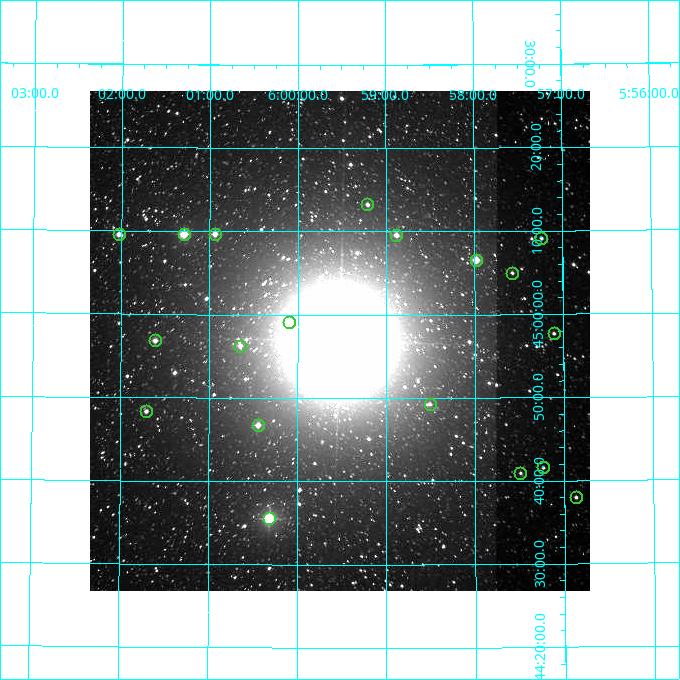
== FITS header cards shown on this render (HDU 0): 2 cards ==
NAXIS1  =                  500
NAXIS2  =                  500

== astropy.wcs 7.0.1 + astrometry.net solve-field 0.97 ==
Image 500 x 500 px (HDU 0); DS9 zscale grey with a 90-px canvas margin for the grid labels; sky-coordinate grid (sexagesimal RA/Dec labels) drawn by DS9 from the SOLVED WCS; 19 Tycho-2 reference stars matched to detected sources circled (green)
Header WCS: none
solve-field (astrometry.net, Tycho-2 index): SOLVED blind (the file carries no WCS)
Solved WCS: RA---TAN-SIP/DEC--TAN-SIP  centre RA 05:59:32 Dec +44:57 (89.88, +44.95 deg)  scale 7.2 arcsec/px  FOV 60.0' x 60.0'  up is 0 deg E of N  parity normal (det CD < 0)
(file carries no celestial WCS; the grid is the blind solution)
Tycho-2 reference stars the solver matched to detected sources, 19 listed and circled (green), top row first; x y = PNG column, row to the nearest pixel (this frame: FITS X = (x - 90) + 1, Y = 500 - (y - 91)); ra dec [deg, ICRS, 3 dp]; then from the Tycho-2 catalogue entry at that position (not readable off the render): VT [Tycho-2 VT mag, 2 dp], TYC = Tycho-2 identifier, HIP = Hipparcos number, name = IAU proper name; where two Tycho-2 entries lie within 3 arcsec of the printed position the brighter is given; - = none
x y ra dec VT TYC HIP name
367 204 89.802 +45.221 9.75 3361-1116-1 - -
119 234 90.508 +45.160 8.87 3374-1799-1 - -
184 234 90.323 +45.160 7.67 3374-1599-1 28527 -
215 234 90.235 +45.161 8.54 3374-1667-1 - -
396 235 89.720 +45.160 9.31 3361-1561-1 - -
541 238 89.310 +45.152 9.83 3361-1282-1 - -
476 260 89.495 +45.110 8.17 3361-11-1 - -
512 273 89.393 +45.083 9.80 3361-86-1 - -
289 322 90.024 +44.986 8.15 2937-349-1 - -
554 333 89.277 +44.961 9.84 2924-970-1 - -
155 340 90.403 +44.947 9.25 2937-25-1 - -
240 346 90.163 +44.938 9.70 2937-1119-1 - -
430 404 89.627 +44.822 10.15 2924-1125-1 - -
146 411 90.427 +44.806 9.82 2937-1211-1 - -
258 425 90.112 +44.779 9.00 2937-897-1 - -
543 467 89.309 +44.693 9.92 2924-1373-1 - -
520 473 89.373 +44.682 10.09 2924-667-1 - -
576 497 89.218 +44.633 9.90 2924-355-1 - -
269 518 90.079 +44.592 6.35 2937-2460-1 28438 -